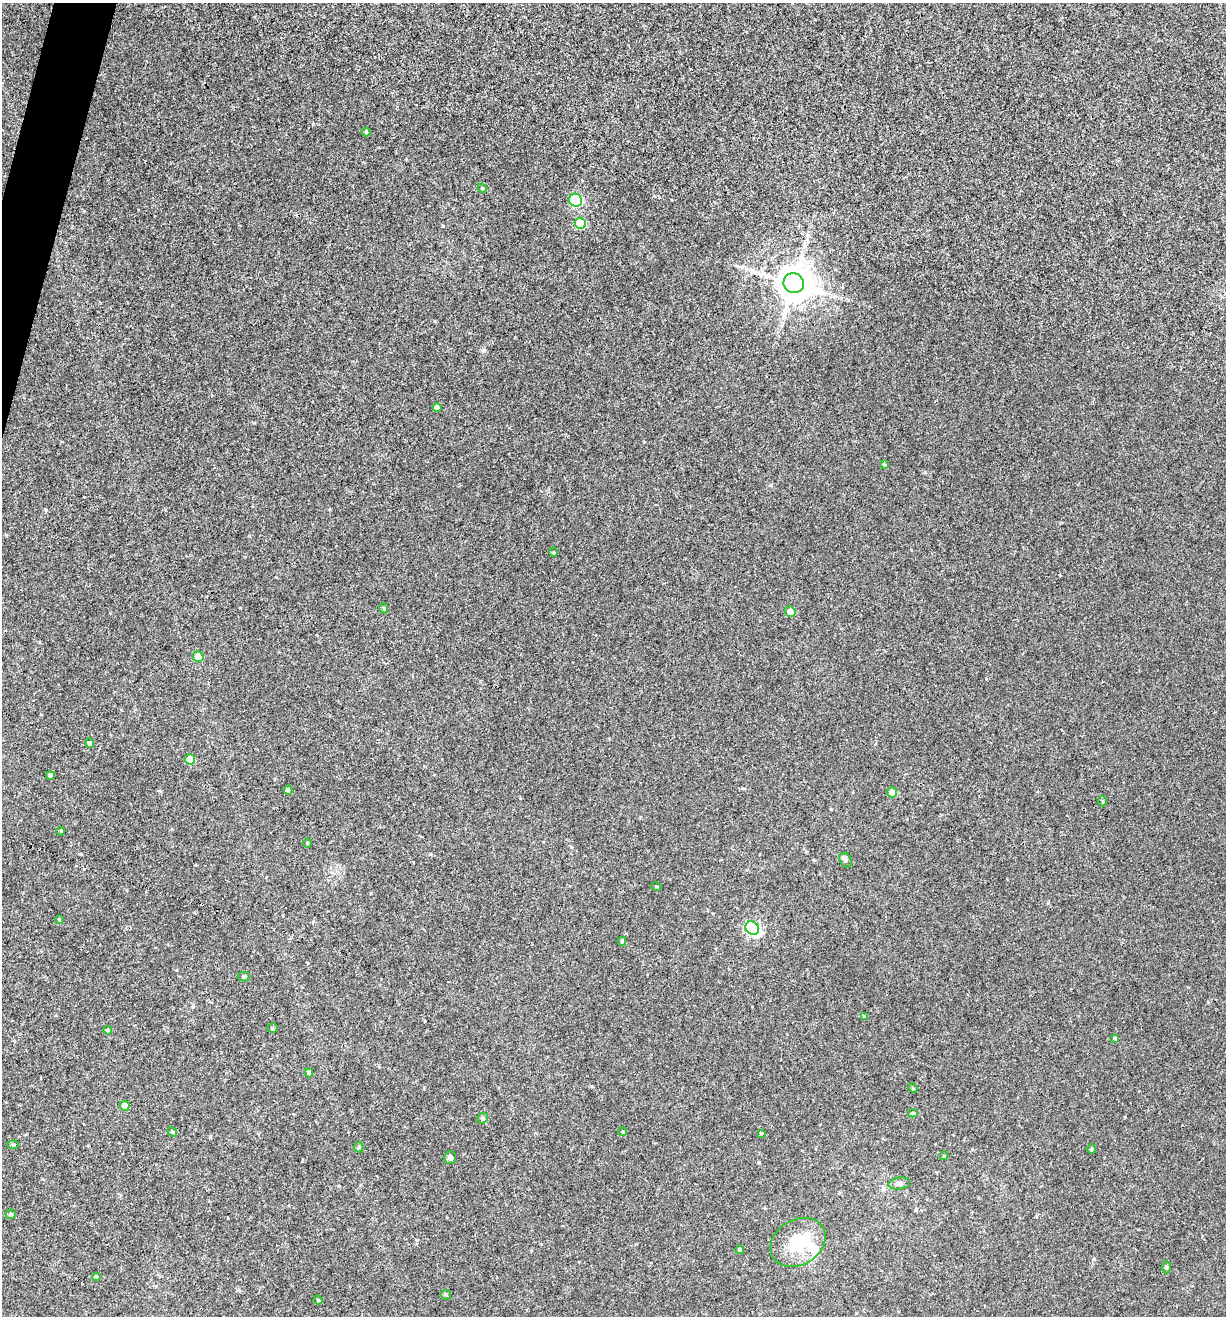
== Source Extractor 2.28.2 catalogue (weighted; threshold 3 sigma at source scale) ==
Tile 11 of 4 x 4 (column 3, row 3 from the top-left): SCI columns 2572-3795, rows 1318-2631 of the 5271 x 5259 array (HDU 1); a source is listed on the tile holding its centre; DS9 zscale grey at full resolution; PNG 1228 x 1318 px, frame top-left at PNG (2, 3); each listed source drawn as its Kron ellipse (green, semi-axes under 4 px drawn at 4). Shown black and unused: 1% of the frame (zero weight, under 3 of 4 exposures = <1% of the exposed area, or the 3 px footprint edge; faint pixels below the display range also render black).
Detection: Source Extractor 2.28.2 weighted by HDU 2 'WHT'; one run over the whole footprint, this tile lists its part. Background 0.00115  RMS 0.0035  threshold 0.016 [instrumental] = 3 sigma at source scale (4.5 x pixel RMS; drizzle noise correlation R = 1.50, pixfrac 1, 0.05/0.05 arcsec/px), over >= 5 px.
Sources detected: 52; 1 long thin detection or spike segment (spike, bleed or trail) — neither listed nor drawn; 1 inside a brighter listed object's ellipse — not listed separately; the other 50 listed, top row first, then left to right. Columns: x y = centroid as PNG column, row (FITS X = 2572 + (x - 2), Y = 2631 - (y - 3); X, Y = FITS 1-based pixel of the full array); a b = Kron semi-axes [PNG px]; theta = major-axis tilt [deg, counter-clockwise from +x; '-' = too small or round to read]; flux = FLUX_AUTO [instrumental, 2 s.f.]
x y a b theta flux
366 132 4 4 - 0.41
482 188 5 4 - 0.32
576 200 6 6 - 46
580 223 6 5 - 13
794 283 10 9 - 910
437 407 4 4 - 1.7
884 464 4 3 - 0.4
554 552 5 3 - 0.32
384 608 5 4 - 0.45
790 612 5 5 - 2.5
198 656 6 5 - 3.1
90 743 4 4 - 0.91
190 759 5 5 - 7.9
50 775 4 4 - 0.93
288 790 4 4 - 1.2
892 792 5 5 - 3.2
1102 801 5 3 - 0.33
60 831 4 3 - 0.32
307 843 4 3 - 0.3
846 860 8 5 -60 0.85
656 886 5 3 - 0.31
59 919 4 3 - 0.31
752 928 7 6 - 57
622 941 4 4 - 0.51
244 977 5 5 - 0.67
864 1017 4 3 - 0.69
273 1028 5 4 - 0.47
108 1030 4 3 - 0.47
1115 1038 4 3 - 0.41
309 1073 4 4 - 0.81
913 1088 5 4 - 0.42
125 1106 5 4 - 2.8
913 1113 5 4 - 0.5
483 1118 5 5 - 0.68
172 1132 5 4 - 0.44
623 1132 4 3 - 0.29
761 1133 4 4 - 0.32
13 1145 6 4 0 0.39
359 1147 5 4 - 0.48
1092 1149 4 4 - 0.43
944 1156 4 4 - 0.31
450 1158 6 6 - 1.2
899 1184 11 6 9 1.3
11 1214 5 4 - 0.68
798 1242 29 22 31 14
740 1250 4 4 - 0.63
1166 1267 6 4 -89 0.48
96 1277 4 3 - 0.48
446 1295 5 5 - 0.44
318 1300 4 3 - 0.33
Unlisted compact peaks at least as high as the median listed source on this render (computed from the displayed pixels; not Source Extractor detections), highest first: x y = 483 350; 313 124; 925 472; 443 226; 46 510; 1060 575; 160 791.